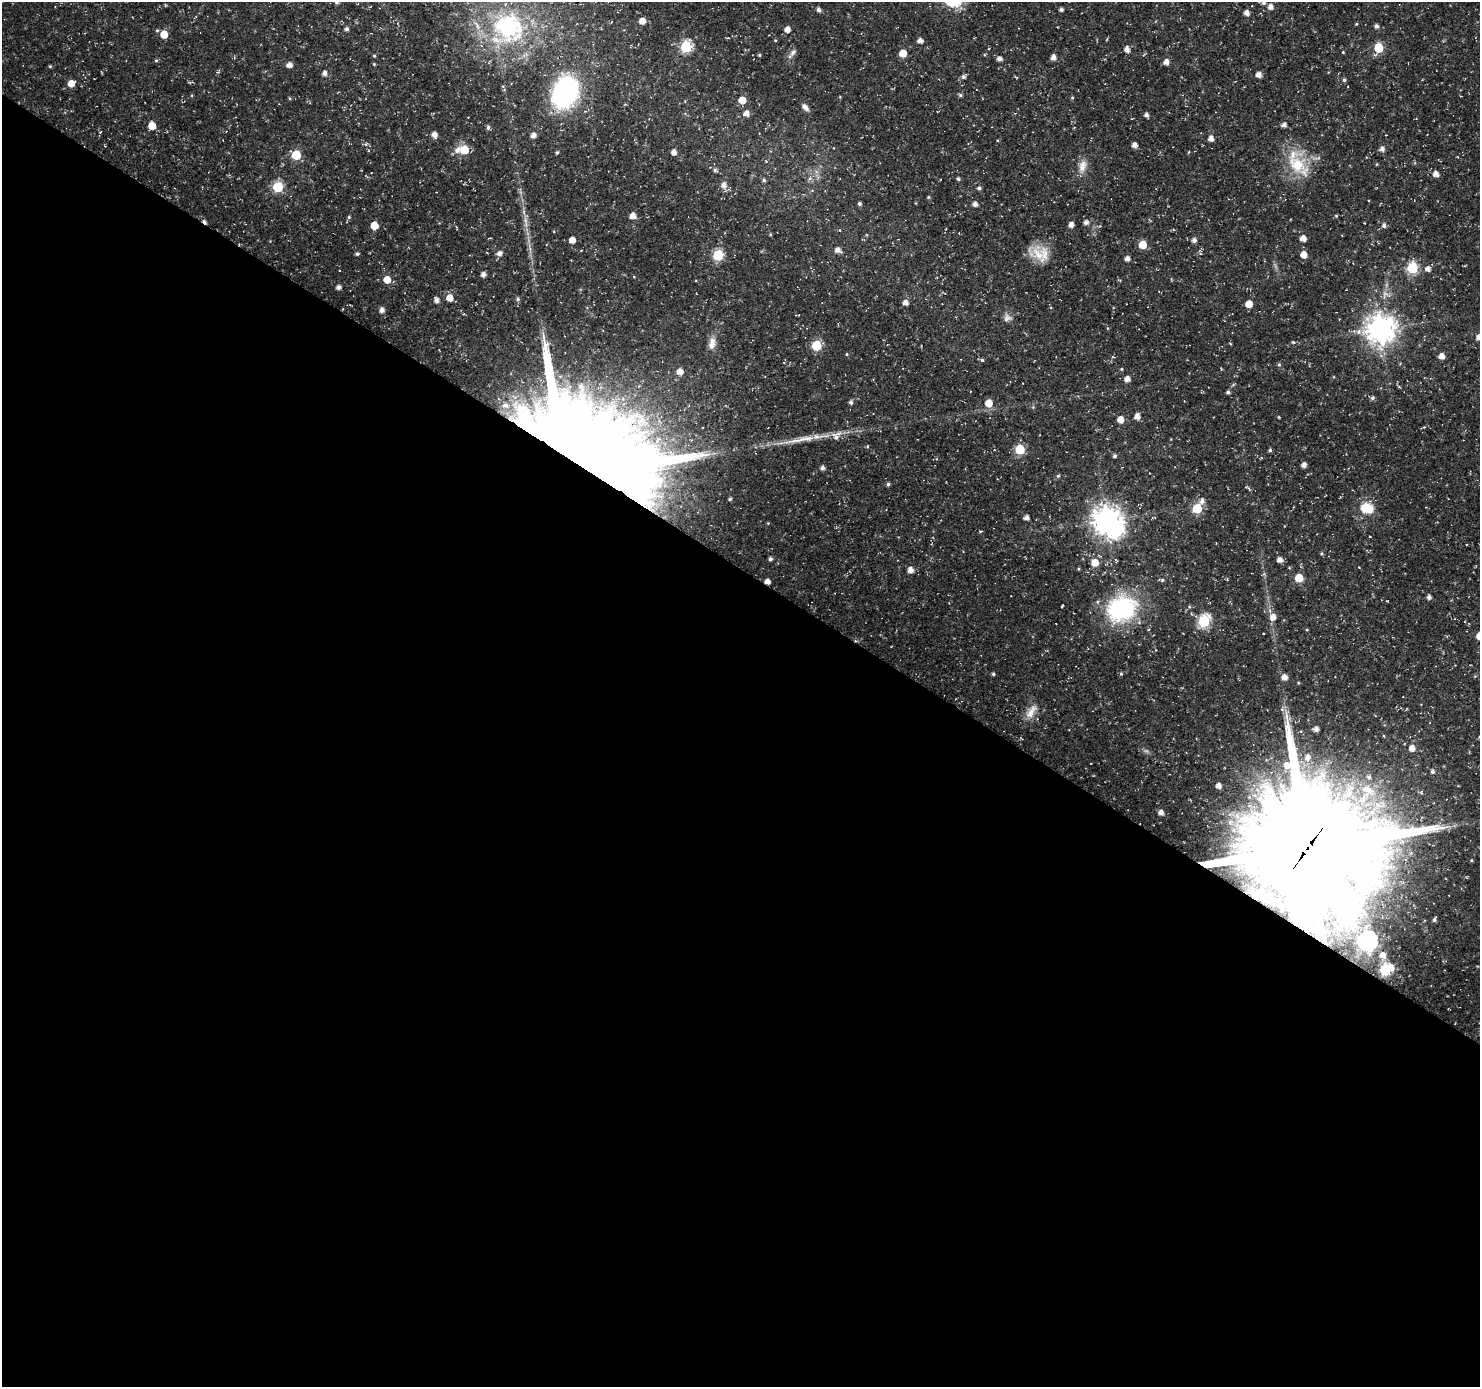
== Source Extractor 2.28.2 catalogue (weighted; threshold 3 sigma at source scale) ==
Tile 14 of 4 x 4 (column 2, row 4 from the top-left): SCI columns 1552-3029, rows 221-1605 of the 5997 x 6050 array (HDU 1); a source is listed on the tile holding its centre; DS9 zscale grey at full resolution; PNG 1482 x 1389 px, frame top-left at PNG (2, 2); no overlay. Shown black and unused: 59% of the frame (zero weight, under 3 of 5 exposures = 3% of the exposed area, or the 3 px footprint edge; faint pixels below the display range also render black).
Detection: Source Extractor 2.28.2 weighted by HDU 2 'WHT'; one run over the whole footprint, this tile lists its part. Background 0.0184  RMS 0.0022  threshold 0.0098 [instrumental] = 3 sigma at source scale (4.5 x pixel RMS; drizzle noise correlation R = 1.50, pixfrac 1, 0.0396/0.0396 arcsec/px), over >= 5 px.
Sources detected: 191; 1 too faint to see at this stretch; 4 inside a brighter object's white glare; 2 cosmic-ray / hot-pixel residue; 1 long thin detection or spike segment (spike, bleed or trail) — not listed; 3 inside a brighter listed object's ellipse — not listed separately; the other 180 listed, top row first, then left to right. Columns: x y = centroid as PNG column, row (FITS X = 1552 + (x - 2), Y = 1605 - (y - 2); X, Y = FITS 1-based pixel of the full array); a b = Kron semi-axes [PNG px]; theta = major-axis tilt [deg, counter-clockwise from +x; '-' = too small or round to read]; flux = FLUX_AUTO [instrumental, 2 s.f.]
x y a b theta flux
336 2 5 4 - 0.43
1264 3 6 5 - 0.62
1270 7 5 5 - 1.3
1061 9 4 3 - 0.59
818 10 5 4 - 0.76
1246 13 5 5 - 1.2
642 21 5 5 - 2.3
1356 24 4 3 - 0.22
1376 26 5 5 - 0.74
508 28 48 45 33 34
346 29 4 4 - 0.66
787 29 5 5 - 1.7
164 34 6 6 - 3.6
775 40 4 4 - 0.21
920 41 5 4 - 1.3
686 47 6 6 - 22
1378 48 6 5 - 10
1127 49 6 5 - 1.3
793 52 10 7 45 0.82
1343 52 4 3 - 0.18
903 53 5 5 - 3.7
759 55 4 4 - 0.27
374 56 4 3 - 0.23
1053 57 5 4 - 1.2
999 59 5 4 - 1
156 60 5 4 - 0.29
1166 62 5 5 - 1.3
374 64 5 4 - 0.25
289 65 5 5 - 1.3
50 66 4 4 - 0.25
218 72 5 4 - 0.26
324 73 5 5 - 1.1
1258 74 5 5 - 1.1
964 76 7 5 40 0.61
1016 77 5 3 - 0.2
1344 80 5 4 - 0.45
71 83 6 5 - 2.4
565 92 23 17 68 49
960 95 6 5 - 0.38
289 98 5 3 - 0.2
1072 98 5 4 - 0.28
742 100 5 5 - 3.3
805 107 9 5 -46 1.1
746 113 6 5 - 1.4
1146 115 4 4 - 0.78
1284 125 5 4 - 0.97
152 126 5 5 - 3.5
488 127 5 5 - 0.52
100 132 5 3 - 0.17
434 135 6 5 - 1.4
533 135 5 5 - 1.3
1211 138 5 4 - 1.4
1134 145 4 4 - 1.2
105 146 3 2 - 0.15
1382 149 5 5 - 0.96
457 150 9 8 - 1.3
464 150 7 6 - 5.2
557 152 5 4 - 0.32
674 152 5 5 - 1.2
296 155 6 5 - 9.8
1297 164 32 27 -87 9.8
1082 166 20 9 75 2.3
715 170 5 5 - 0.45
1436 174 5 5 - 1.5
810 178 7 5 54 0.63
958 179 4 4 - 0.42
764 180 5 5 - 0.42
724 185 7 6 - 1.4
278 187 6 6 - 15
979 188 5 4 - 0.46
928 197 4 4 - 0.25
859 203 4 4 - 0.44
975 204 5 5 - 0.86
633 215 6 6 - 1.5
1336 216 5 4 - 0.25
349 217 4 4 - 0.34
526 222 22 4 -85 1.8
1086 222 5 5 - 0.9
374 225 5 5 - 3.8
1071 225 5 4 - 1.2
1384 225 6 5 - 0.75
456 227 5 3 - 0.19
770 234 5 3 - 0.21
1303 238 5 5 - 1.7
572 240 5 5 - 2
1194 240 5 5 - 0.9
1142 245 5 5 - 5.3
838 250 6 5 - 1.4
357 254 4 4 - 0.44
499 254 6 5 - 1.2
1038 254 30 16 -39 5
1304 254 6 5 - 2.5
718 255 6 6 - 16
1127 258 5 5 - 1.2
1412 268 6 6 - 20
1428 269 6 5 - 1.1
340 270 2 2 - 0.17
483 274 4 4 - 1.1
387 279 6 5 - 3.1
338 287 4 4 - 1
450 298 6 5 - 2.5
518 299 5 5 - 0.45
436 300 5 5 - 1.1
905 302 5 5 - 1.2
1249 304 6 6 - 2.4
382 310 5 5 - 1.2
1007 318 11 10 - 1.2
1380 329 9 9 - 310
1478 337 5 5 - 1.1
1293 342 6 4 -5 0.31
712 343 17 9 82 2
1230 343 5 3 - 0.17
816 345 6 5 - 12
846 354 5 3 - 0.2
1442 356 5 5 - 1.6
1113 357 5 3 - 0.17
982 360 5 5 - 0.37
1279 365 5 5 - 0.34
1121 369 4 4 - 0.23
680 371 7 6 - 1.9
1127 379 5 5 - 1.4
1399 387 5 3 - 0.23
1228 392 4 4 - 0.52
1372 398 6 5 - 0.5
851 402 5 4 - 0.61
989 403 6 5 - 3.2
1137 416 6 5 - 1.5
1120 419 5 5 - 2.4
836 436 14 10 50 1.7
1020 449 6 5 - 11
1270 450 4 4 - 0.41
1114 456 4 4 - 0.48
576 460 99 62 -34 370
1304 465 4 4 - 1.2
822 468 4 4 - 0.82
1058 476 5 5 - 0.29
888 484 5 4 - 0.41
1248 488 9 2 -31 0.31
730 499 4 3 - 0.4
1202 501 7 6 - 0.91
1197 508 6 5 - 10
1364 508 19 11 30 3.7
1026 518 4 4 - 1.1
1107 520 9 8 - 290
980 531 5 3 - 0.25
1321 554 5 4 - 0.27
770 559 3 3 - 0.57
1116 560 6 3 -45 0.23
1280 560 5 5 - 1.3
1095 563 6 6 - 3
910 570 5 5 - 1.7
1299 578 5 5 - 5
1162 580 8 4 -10 0.43
767 581 4 4 - 1.3
1429 597 4 4 - 0.84
1062 606 4 2 - 0.22
1121 609 39 32 27 22
1273 617 8 7 - 1.7
1204 621 7 6 - 24
1263 633 3 2 - 0.24
993 674 5 4 - 0.36
1121 674 5 4 - 0.28
1284 677 5 5 - 1.6
1282 709 5 5 - 0.47
1031 711 23 10 56 2.6
1316 729 5 5 - 1.1
1412 748 6 6 - 1.8
1307 757 10 8 69 2
1432 771 6 5 - 0.64
1218 786 5 5 - 1.3
1367 790 25 19 -40 10
1421 792 6 5 - 0.35
1161 813 5 4 - 1.4
1308 848 39 37 -12 7000
1471 860 5 4 - 0.26
1268 897 18 7 -14 4.6
1435 919 6 4 61 0.47
1368 941 8 7 - 79
1383 955 6 5 - 1.5
1385 970 8 6 24 21
Overlapping masked pixels (flux is a lower limit): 4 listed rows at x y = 576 460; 767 581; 1308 848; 1268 897
Isophote crosses this tile's border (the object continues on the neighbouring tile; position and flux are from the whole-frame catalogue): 3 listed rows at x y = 336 2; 1264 3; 1478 337